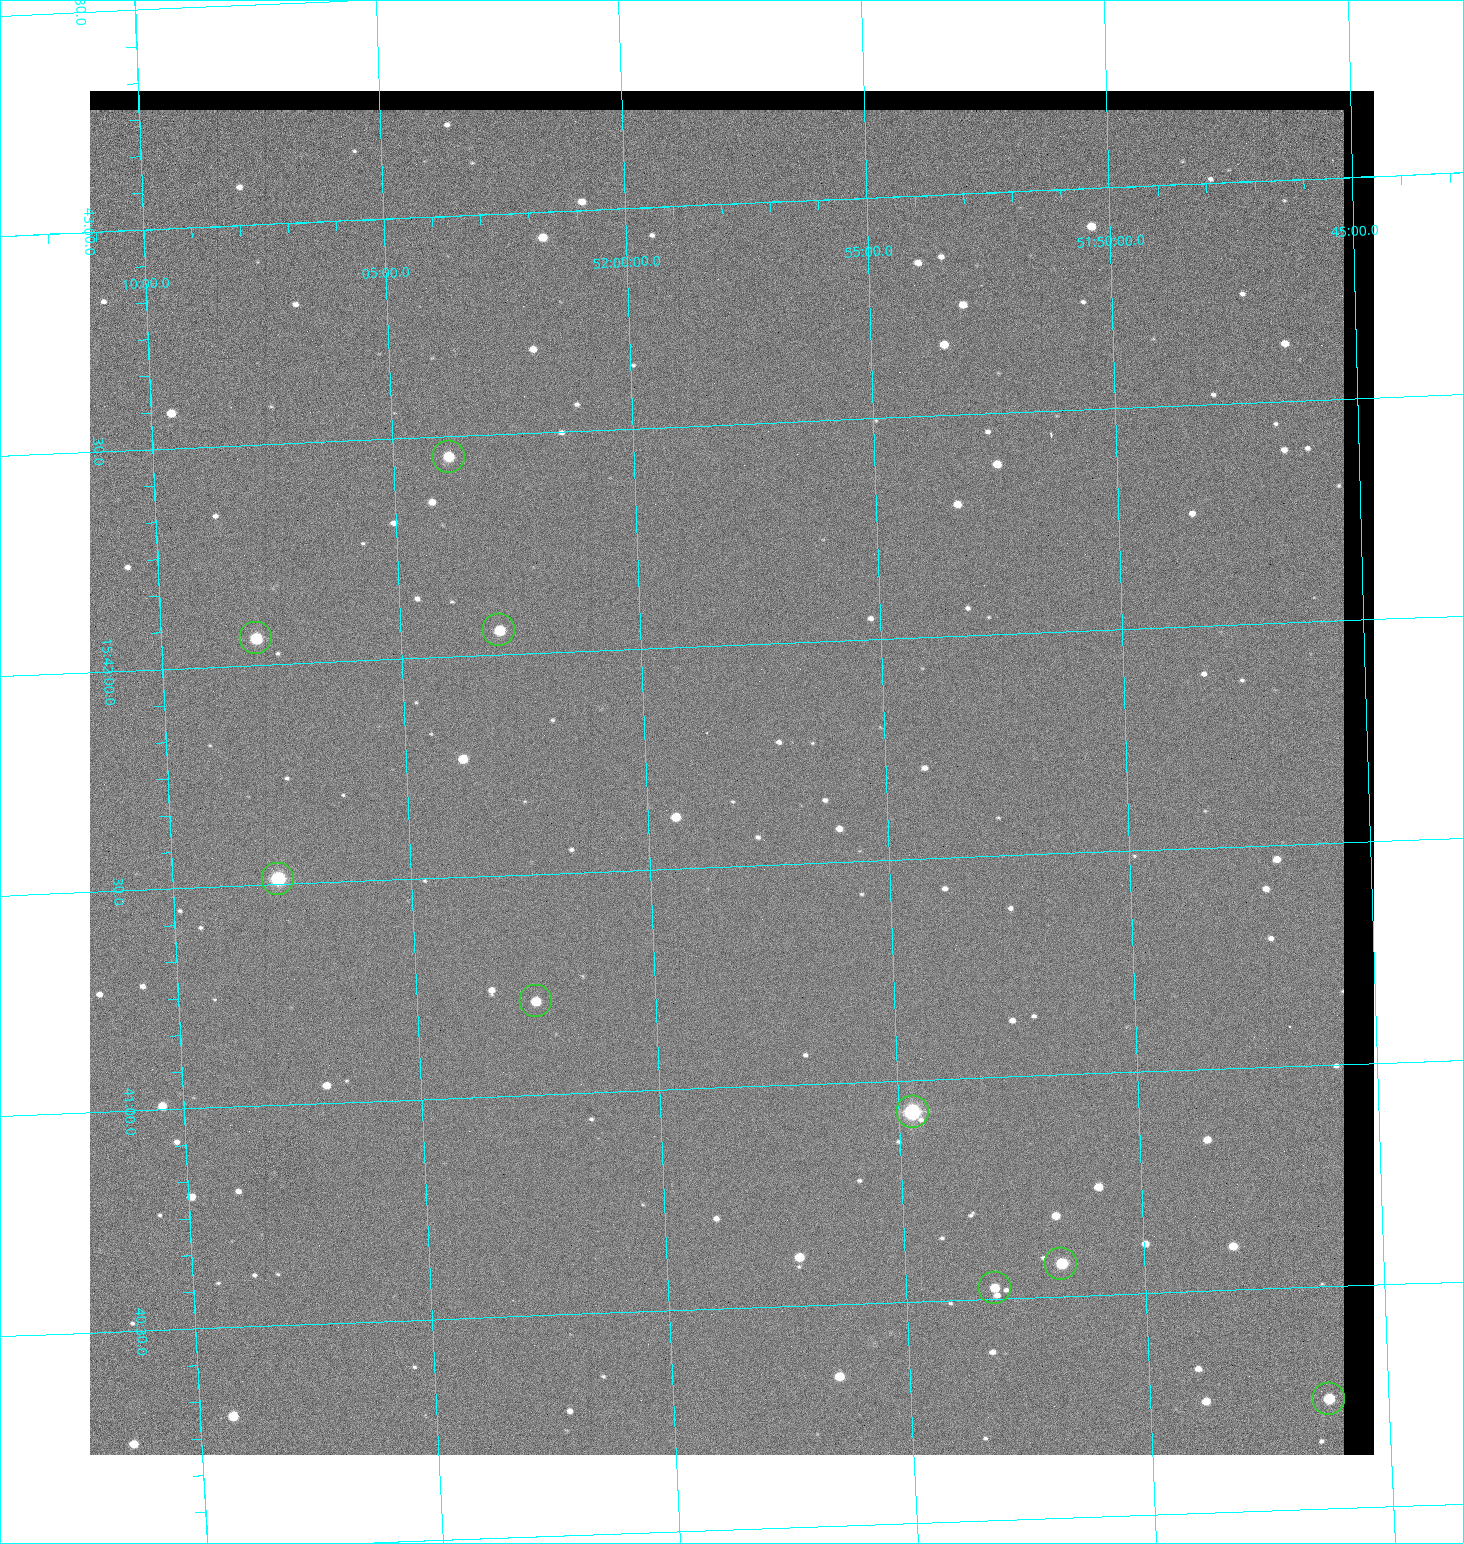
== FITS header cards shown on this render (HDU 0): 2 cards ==
NAXIS1  =                 1284 / length of data axis 1
NAXIS2  =                 1364 / length of data axis 2

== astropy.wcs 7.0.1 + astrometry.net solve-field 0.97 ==
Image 1284 x 1364 px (HDU 0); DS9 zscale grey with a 90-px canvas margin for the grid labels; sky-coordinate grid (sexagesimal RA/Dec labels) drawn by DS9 from the SOLVED WCS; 9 Tycho-2 reference stars matched to detected sources circled (green)
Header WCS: RA---TAN/DEC--TAN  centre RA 15:41:43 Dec +51:58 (235.43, +51.97 deg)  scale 1.26 arcsec/px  FOV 26.9' x 28.5'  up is +92 deg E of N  parity flipped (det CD > 0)
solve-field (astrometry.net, Tycho-2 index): VERIFIED the header's WCS against the Tycho-2 star catalogue (9 matches, 0 conflicts) and refined it, rather than solving blind
Solved WCS: RA---TAN-SIP/DEC--TAN-SIP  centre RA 15:41:43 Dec +51:58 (235.43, +51.97 deg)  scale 1.25 arcsec/px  FOV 26.8' x 28.5'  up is +92 deg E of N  parity flipped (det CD > 0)
The solver's refit moves the header's centre by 0.44 arcsec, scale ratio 0.9962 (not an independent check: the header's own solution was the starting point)
Tycho-2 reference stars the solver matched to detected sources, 9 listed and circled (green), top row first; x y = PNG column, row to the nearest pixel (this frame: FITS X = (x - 90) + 1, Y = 1364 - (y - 91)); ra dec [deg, ICRS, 3 dp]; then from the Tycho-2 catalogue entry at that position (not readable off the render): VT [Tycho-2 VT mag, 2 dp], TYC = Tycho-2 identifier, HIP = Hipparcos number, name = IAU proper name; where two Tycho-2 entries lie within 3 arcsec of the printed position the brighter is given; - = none
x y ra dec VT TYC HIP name
449 457 235.614 +52.064 11.61 3489-1132-1 - -
499 630 235.514 +52.049 11.19 3489-1407-1 - -
256 638 235.515 +52.133 11.12 3489-1380-1 - -
278 879 235.378 +52.130 9.31 3489-1322-1 76850 -
536 1001 235.303 +52.042 11.52 3489-958-1 - -
913 1112 235.232 +51.912 9.59 3489-824-1 - -
1061 1264 235.143 +51.862 10.97 3489-1016-1 - -
995 1288 235.131 +51.886 12.29 3489-908-1 - -
1329 1399 235.062 +51.771 11.53 3489-1453-1 - -